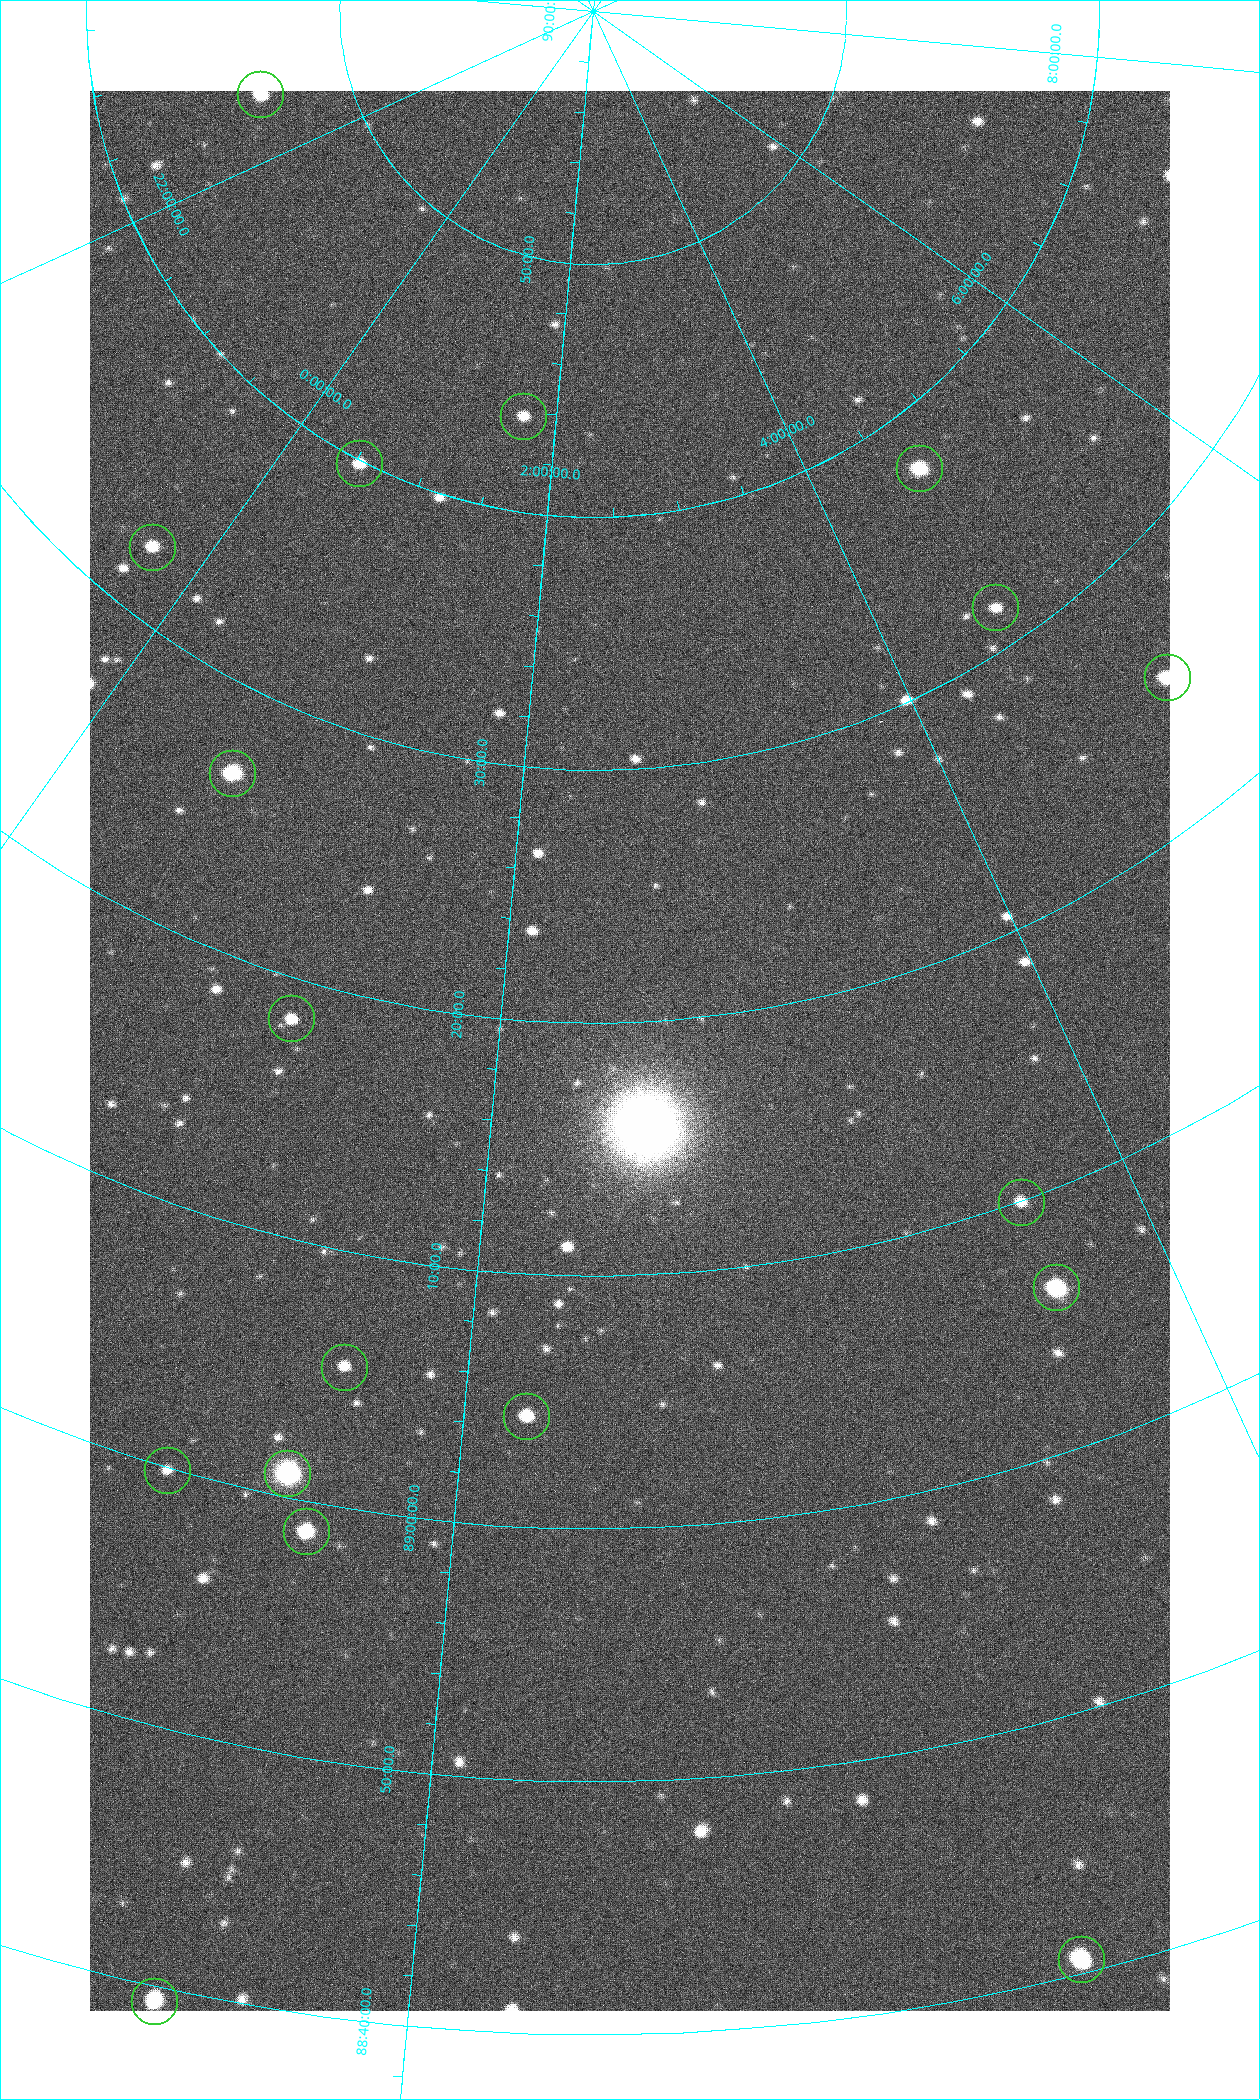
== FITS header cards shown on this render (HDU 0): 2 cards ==
NAXIS1  =                 1080 / length of data axis 1
NAXIS2  =                 1920 / length of data axis 2

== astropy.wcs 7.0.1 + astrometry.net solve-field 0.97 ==
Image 1080 x 1920 px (HDU 0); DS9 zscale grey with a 90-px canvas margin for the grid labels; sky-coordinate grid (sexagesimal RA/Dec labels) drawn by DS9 from the SOLVED WCS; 18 Tycho-2 reference stars matched to detected sources circled (green)
Header WCS: none
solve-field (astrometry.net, Tycho-2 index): SOLVED blind (the file carries no WCS)
Solved WCS: RA---TAN-SIP/DEC--TAN-SIP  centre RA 02:29:03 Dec +89:19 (37.26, +89.31 deg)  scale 2.37 arcsec/px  FOV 42.7' x 75.9'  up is +2 deg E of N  parity flipped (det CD > 0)
(file carries no celestial WCS; the grid is the blind solution)
Tycho-2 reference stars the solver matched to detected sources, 18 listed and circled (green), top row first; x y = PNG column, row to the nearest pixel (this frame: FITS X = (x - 90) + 1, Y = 1920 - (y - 91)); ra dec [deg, ICRS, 3 dp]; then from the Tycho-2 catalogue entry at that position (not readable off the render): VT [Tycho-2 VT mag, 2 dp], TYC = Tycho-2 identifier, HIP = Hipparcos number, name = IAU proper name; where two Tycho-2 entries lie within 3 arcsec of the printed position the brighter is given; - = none
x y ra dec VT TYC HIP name
260 94 319.196 +89.774 9.69 4661-2-1 - -
523 416 25.399 +89.729 11.04 4627-64-1 - -
359 463 7.906 +89.665 10.51 4627-6-1 - -
919 468 70.692 +89.630 9.34 4629-37-1 - -
152 547 355.808 +89.543 10.14 4662-135-1 - -
995 607 69.250 +89.526 11.02 4629-45-1 - -
1167 677 75.971 +89.421 9.41 4629-33-1 - -
232 773 9.931 +89.444 8.22 4627-49-1 3128 -
291 1018 18.559 +89.307 10.52 4627-75-1 - -
1021 1202 55.017 +89.166 11.19 4628-70-1 - -
1056 1287 55.225 +89.105 8.15 4628-68-1 17195 -
344 1367 24.867 +89.092 10.76 4627-125-1 - -
526 1416 32.549 +89.073 9.84 4628-149-1 - -
167 1470 19.000 +88.998 11.53 4627-46-1 - -
287 1473 23.461 +89.016 6.47 4627-259-1 7283 -
306 1531 24.587 +88.980 9.00 4627-86-1 - -
1081 1959 49.382 +88.676 8.64 4628-25-1 - -
154 2001 22.838 +88.657 9.18 4627-37-1 - -